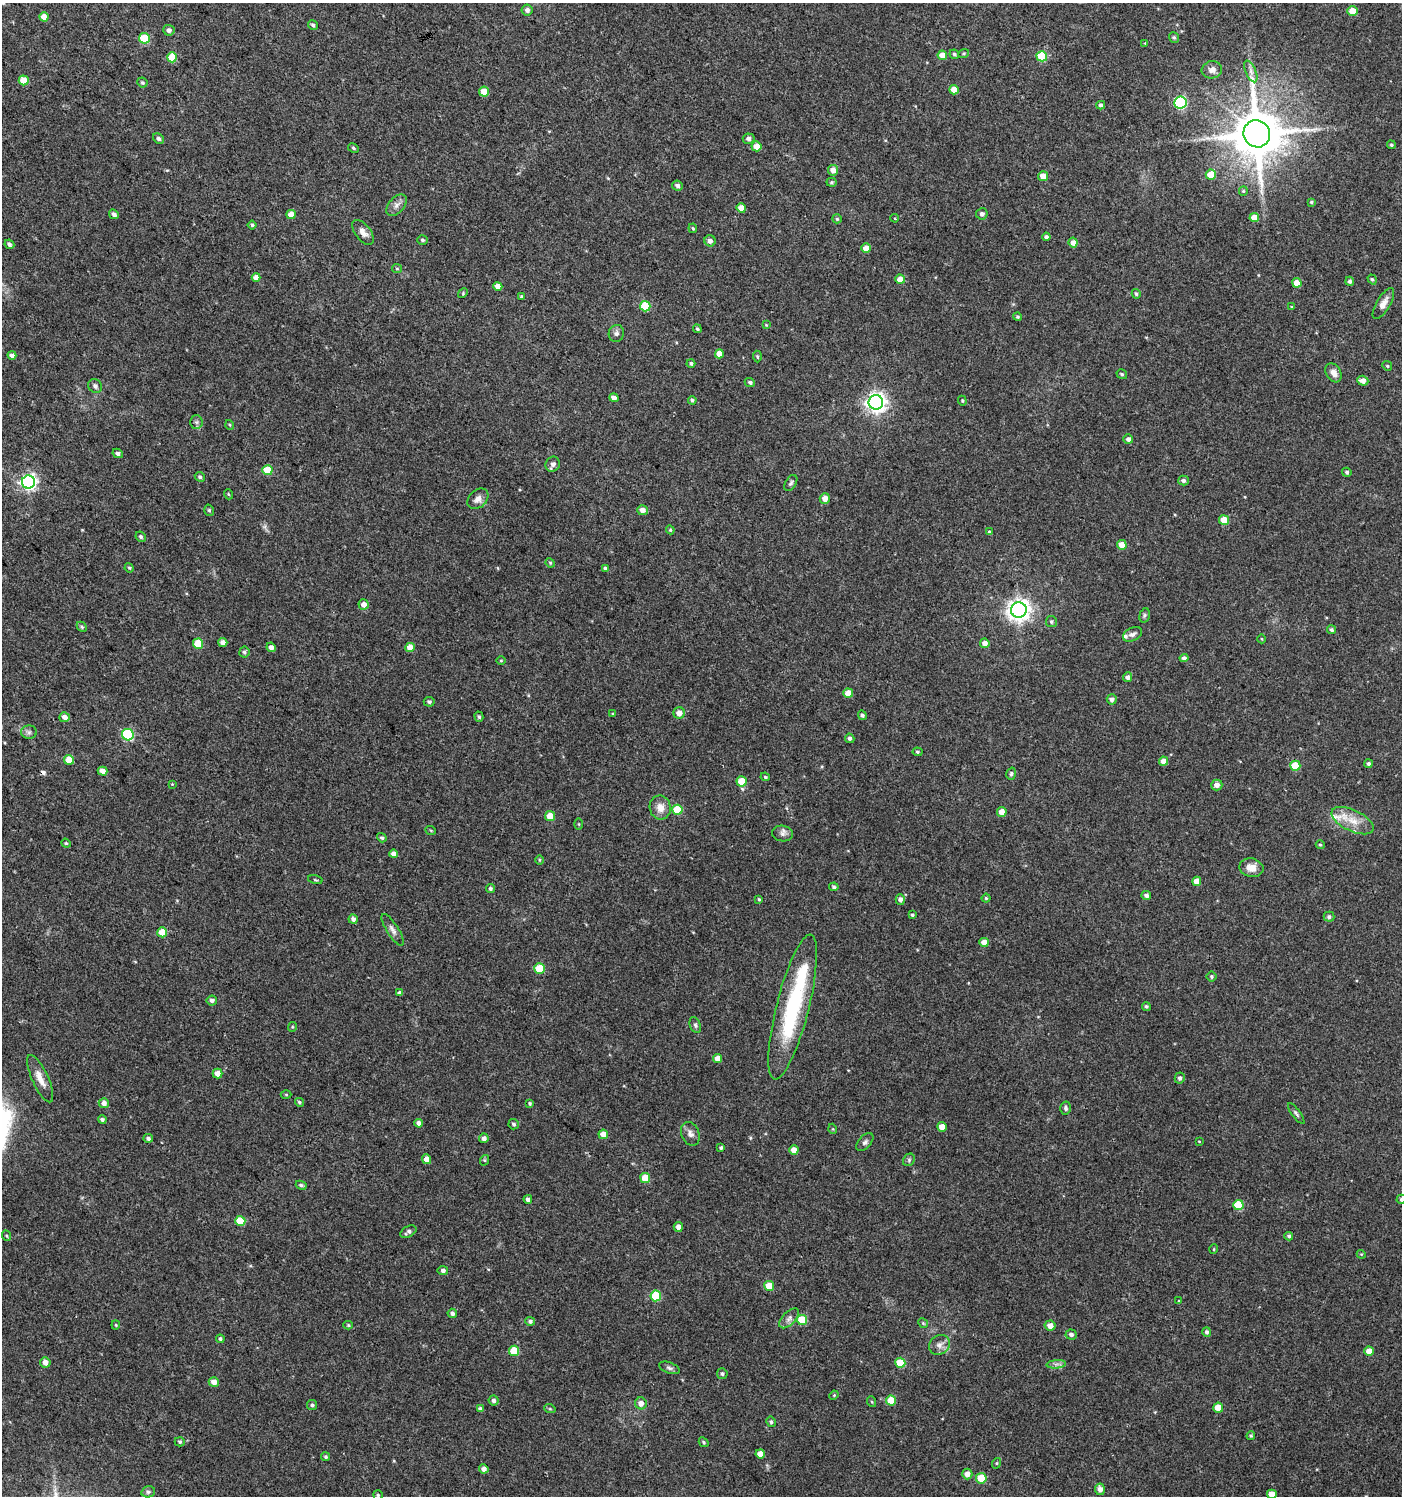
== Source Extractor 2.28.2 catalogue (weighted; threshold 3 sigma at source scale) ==
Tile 11 of 4 x 4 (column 3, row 3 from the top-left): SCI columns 3043-4442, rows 1496-2989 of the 6018 x 5985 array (HDU 1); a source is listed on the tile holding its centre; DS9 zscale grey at full resolution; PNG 1404 x 1498 px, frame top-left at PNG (2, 3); each listed source drawn as its Kron ellipse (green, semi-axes under 4 px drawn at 4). Shown black and unused: <1% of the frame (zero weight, under 3 of 4 exposures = <1% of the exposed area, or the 3 px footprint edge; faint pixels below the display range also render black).
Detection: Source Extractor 2.28.2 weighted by HDU 2 'WHT'; one run over the whole footprint, this tile lists its part. Background 0.0233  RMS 0.004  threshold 0.018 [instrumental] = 3 sigma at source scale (4.5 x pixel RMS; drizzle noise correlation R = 1.50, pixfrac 1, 0.0396/0.0396 arcsec/px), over >= 5 px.
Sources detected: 271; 1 inside a brighter object's white glare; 1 cosmic-ray / hot-pixel residue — neither listed nor drawn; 3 inside a brighter listed object's ellipse — not listed separately; the other 266 listed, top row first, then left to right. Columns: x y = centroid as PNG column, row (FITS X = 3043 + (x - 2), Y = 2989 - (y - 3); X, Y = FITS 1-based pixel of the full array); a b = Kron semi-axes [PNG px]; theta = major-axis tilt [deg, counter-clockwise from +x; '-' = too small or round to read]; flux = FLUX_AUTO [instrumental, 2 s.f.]
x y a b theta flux
527 10 5 5 - 1.4
1353 11 5 5 - 5.3
44 17 5 4 - 3.9
313 25 5 4 - 0.87
169 30 5 5 - 1.4
1174 37 5 4 - 0.72
144 38 5 5 - 16
1145 43 4 4 - 0.34
964 53 5 3 - 0.46
954 54 5 4 - 0.76
942 55 5 4 - 4.3
1042 56 5 5 - 17
172 57 5 5 - 10
1212 70 10 8 9 2.5
1251 71 11 5 -67 1.7
24 80 5 5 - 6.3
142 82 5 4 - 0.69
954 90 5 4 - 4.9
484 92 5 5 - 5.1
1180 102 6 6 - 51
1101 105 4 3 - 0.89
1257 134 14 13 - 2200
159 138 6 5 - 0.91
749 139 6 5 - 1.3
1391 145 4 4 - 0.59
756 146 5 5 - 3.4
353 148 6 4 -28 0.57
833 170 5 5 - 2.7
1211 175 5 5 - 6.1
1043 176 5 5 - 3.7
832 182 5 4 - 0.6
677 186 5 5 - 1.1
1243 191 5 4 - 0.49
1311 202 4 4 - 0.49
397 205 13 7 49 2
741 208 5 4 - 3.4
114 214 5 4 - 1.3
291 214 5 4 - 4
982 214 5 5 - 1.2
895 218 4 3 - 0.4
1254 218 5 4 - 3.7
837 219 5 4 - 0.48
252 225 4 4 - 0.58
693 228 5 4 - 0.51
363 232 14 7 -53 2.4
1046 237 4 4 - 1
422 240 5 4 - 0.77
710 241 6 5 - 1.7
1073 243 5 4 - 2.5
9 244 5 4 - 1.1
866 248 5 4 - 3
397 269 5 4 - 0.49
256 277 4 4 - 2.5
900 279 5 4 - 3.4
1372 279 5 4 - 0.66
1350 281 4 4 - 1
1297 283 5 4 - 4.3
498 286 4 4 - 3.4
463 293 5 4 - 0.45
1136 294 5 4 - 0.7
521 296 3 3 - 0.4
1383 304 17 6 58 3.1
645 306 5 5 - 16
1292 307 3 3 - 0.35
1017 317 4 4 - 0.56
766 325 3 3 - 0.35
697 329 4 3 - 0.56
616 333 8 7 - 1.4
719 354 4 4 - 3.6
12 355 4 4 - 1.6
757 357 6 4 -87 0.61
691 363 4 4 - 0.73
1387 366 5 4 - 0.56
1334 373 10 7 -59 2.5
1122 374 5 5 - 0.7
1363 381 5 5 - 2.6
750 382 5 4 - 0.92
95 386 7 6 - 1
614 398 5 4 - 1.8
692 400 4 4 - 0.74
962 401 5 4 - 0.46
876 402 7 7 - 210
196 422 6 6 - 0.94
230 425 5 3 - 0.39
1128 439 5 4 - 1.6
118 453 5 4 - 0.98
553 464 8 7 - 1.7
267 470 5 5 - 9.6
1347 472 5 4 - 0.89
200 477 5 4 - 0.86
1183 481 5 5 - 1.2
28 482 6 6 - 120
791 483 9 5 59 0.95
228 494 5 3 - 0.39
825 498 5 5 - 2.9
478 499 12 8 43 2.4
209 510 6 4 -74 0.63
642 510 5 5 - 2.1
1224 520 5 5 - 7.3
670 530 4 4 - 0.46
989 532 4 3 - 0.67
141 537 5 4 - 0.86
1122 545 5 5 - 3.9
550 563 5 4 - 0.5
129 568 5 4 - 0.49
605 568 3 3 - 0.55
363 604 5 5 - 2.5
1019 610 8 7 - 280
1145 615 7 5 74 0.66
1051 622 5 5 - 0.77
82 627 6 4 -45 0.68
1331 630 5 4 - 0.86
1132 634 10 6 27 1.4
1262 639 4 3 - 0.29
223 642 4 4 - 1.9
985 643 5 4 - 2.4
198 644 5 5 - 11
271 647 5 4 - 1.9
410 647 5 4 - 4.7
244 652 5 5 - 0.82
1184 658 4 4 - 1.4
501 661 5 3 - 0.37
1127 677 5 4 - 1.2
848 693 5 4 - 4.7
1112 699 5 5 - 1.3
429 702 5 5 - 0.85
679 713 5 5 - 2.9
613 714 4 4 - 0.4
862 715 5 4 - 0.8
64 717 5 5 - 2.2
479 717 5 4 - 0.62
29 732 8 6 0 1.1
128 735 6 5 - 36
850 738 5 4 - 0.97
917 752 5 4 - 0.54
69 760 5 5 - 8.2
1164 761 5 4 - 3.2
1368 764 4 4 - 0.87
1295 766 5 5 - 11
102 771 5 4 - 2.1
1011 774 6 4 74 0.63
765 777 5 3 - 0.45
742 781 5 5 - 8.8
172 784 3 3 - 0.28
1217 785 6 5 - 2.1
660 808 12 10 -81 3.7
677 810 5 5 - 9.8
1002 812 5 4 - 3.2
550 816 5 5 - 6.8
1352 821 22 10 -26 6.4
579 824 5 4 - 0.42
431 831 5 3 - 0.34
782 834 10 8 -10 1.7
382 838 5 4 - 0.68
66 843 5 4 - 0.49
1320 845 4 4 - 0.49
394 854 4 4 - 2.1
539 860 5 3 - 0.38
1251 868 12 9 -11 3.8
315 880 7 3 -13 0.4
1197 881 4 4 - 4.2
834 887 5 4 - 0.86
490 889 4 4 - 0.76
1146 895 5 4 - 1.2
986 898 4 4 - 0.48
759 899 4 3 - 0.44
900 899 5 4 - 1.5
912 915 4 3 - 0.54
1329 917 5 5 - 1.1
353 919 5 4 - 1.3
393 930 18 6 -58 2
162 932 5 5 - 6.8
984 942 5 4 - 3.8
539 969 5 5 - 12
1211 976 5 5 - 0.66
400 993 4 4 - 1.5
212 1000 5 5 - 1.2
1146 1006 4 4 - 0.66
793 1007 75 16 76 44
695 1025 8 5 -67 0.88
292 1027 5 4 - 0.45
717 1058 4 4 - 3.5
218 1073 5 5 - 3.7
1180 1078 5 5 - 1.1
40 1079 26 8 -65 4.3
286 1095 5 3 - 0.39
299 1102 4 4 - 0.6
104 1103 5 5 - 1.9
530 1104 3 3 - 0.55
1066 1108 6 5 - 0.81
1296 1114 12 3 -54 0.91
102 1120 4 4 - 0.89
419 1123 4 4 - 1.8
514 1124 5 5 - 0.81
942 1127 5 4 - 3.6
833 1129 5 3 - 0.35
603 1134 5 4 - 3.6
690 1134 12 8 -67 2.1
148 1138 5 4 - 1
484 1138 5 5 - 1.5
1199 1141 3 2 - 0.27
865 1142 11 6 48 1.2
721 1148 4 3 - 0.71
794 1150 4 4 - 3.5
427 1159 5 4 - 2.9
485 1160 5 3 - 0.42
909 1160 7 5 47 0.68
645 1178 5 5 - 8.1
301 1185 5 4 - 0.81
528 1199 4 4 - 1.4
1401 1199 5 4 - 0.74
1238 1205 5 5 - 13
240 1221 5 5 - 10
678 1227 5 4 - 1.8
408 1232 9 5 28 1.2
7 1236 5 3 - 0.45
1289 1236 4 4 - 0.72
1214 1249 5 3 - 0.36
1361 1254 4 3 - 0.37
443 1271 5 4 - 1.2
769 1286 5 5 - 6.9
656 1296 5 5 - 18
1179 1301 3 3 - 0.31
452 1313 5 4 - 1.3
789 1318 12 6 44 1.9
802 1320 5 5 - 13
530 1321 5 4 - 1.1
923 1323 5 4 - 0.47
116 1325 4 4 - 0.46
348 1325 5 4 - 0.54
1050 1325 5 5 - 2.8
1207 1332 5 4 - 0.92
1071 1335 6 5 - 1.2
220 1339 4 4 - 0.85
939 1345 11 9 35 2.3
514 1351 5 5 - 11
1369 1351 5 4 - 4.2
45 1362 5 5 - 2.2
900 1363 5 5 - 9.6
1056 1364 10 4 5 1.2
669 1368 11 5 -19 1
722 1374 5 5 - 0.79
214 1382 5 5 - 2.7
834 1395 5 3 - 0.38
494 1400 5 5 - 1.1
891 1400 5 5 - 8.3
872 1402 5 3 - 0.4
641 1403 6 6 - 2.5
312 1405 5 5 - 0.88
1218 1408 5 5 - 5.4
480 1409 4 4 - 1.1
550 1409 6 3 -18 0.46
771 1422 5 4 - 0.74
1251 1436 4 3 - 0.48
180 1442 5 4 - 0.63
704 1442 5 4 - 0.58
760 1454 4 4 - 3.4
326 1457 4 4 - 0.64
997 1463 5 3 - 0.37
484 1469 5 4 - 1.7
967 1474 5 5 - 2.6
981 1478 5 5 - 10
1100 1489 6 4 -83 1.9
148 1492 7 5 12 0.95
1272 1494 5 4 - 4.4
378 1495 5 4 - 0.56
Isophote crosses this tile's border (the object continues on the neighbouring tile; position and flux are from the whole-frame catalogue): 2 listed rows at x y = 1401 1199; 1272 1494